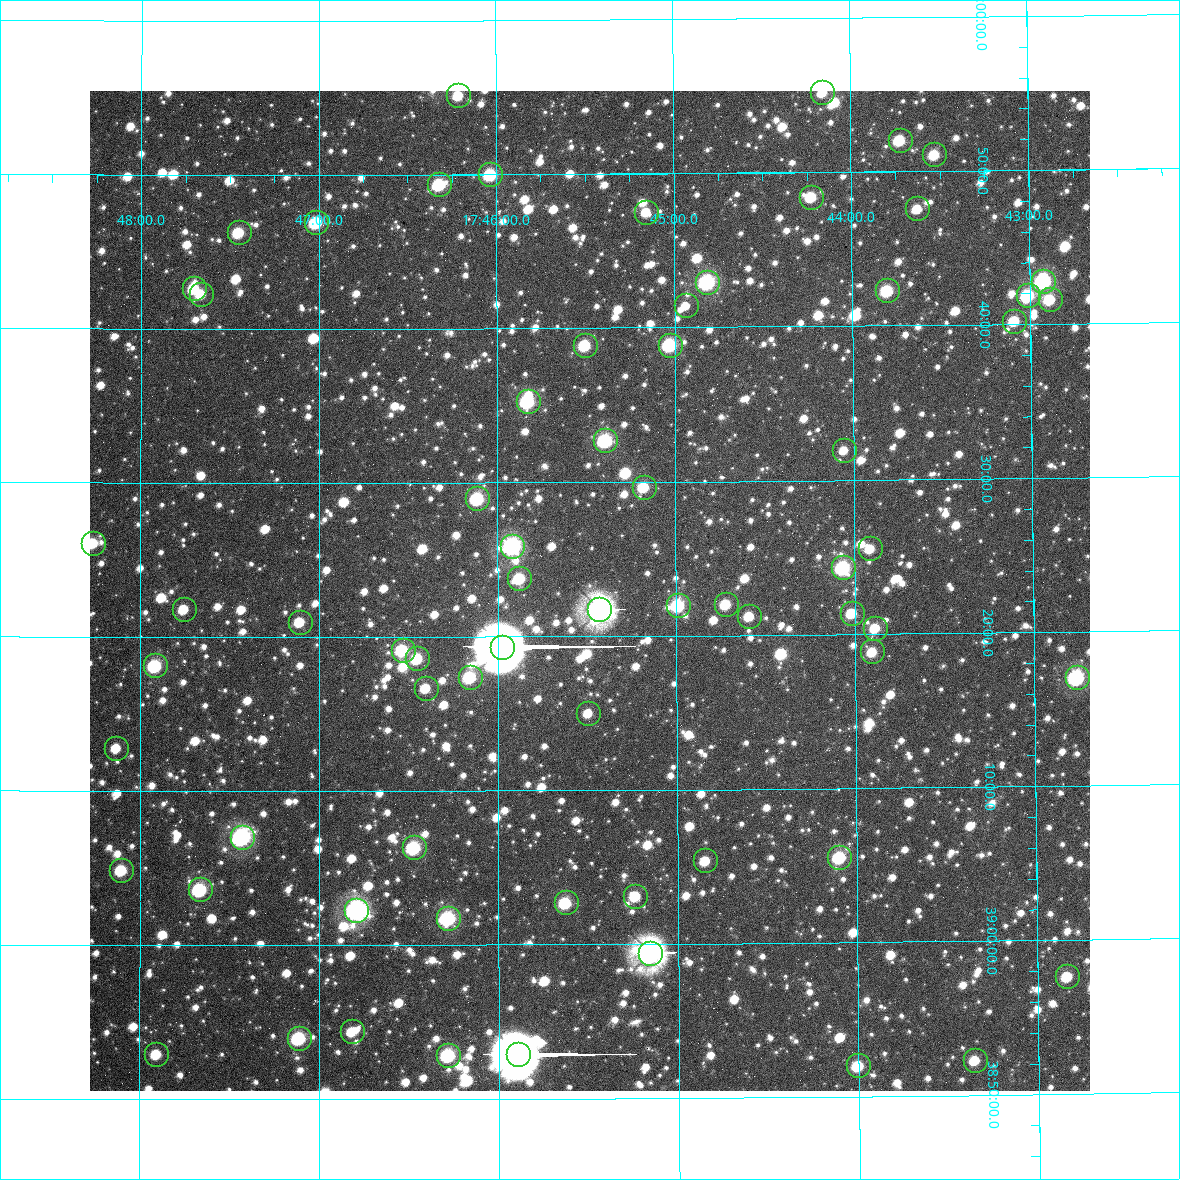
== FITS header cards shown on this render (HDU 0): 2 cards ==
NAXIS1  =                 1000 / Axis length
NAXIS2  =                 1000 / Axis length

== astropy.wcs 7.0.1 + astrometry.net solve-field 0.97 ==
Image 1000 x 1000 px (HDU 0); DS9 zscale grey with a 90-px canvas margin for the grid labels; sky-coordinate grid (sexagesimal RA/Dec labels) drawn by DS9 from the SOLVED WCS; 69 Tycho-2 reference stars matched to detected sources circled (green)
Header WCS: RA---TAN/DEC--TAN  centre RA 17:45:29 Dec +39:23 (266.37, +39.38 deg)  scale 3.9 arcsec/px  FOV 64.9' x 64.9'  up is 0 deg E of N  parity normal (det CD < 0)
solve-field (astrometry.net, Tycho-2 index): VERIFIED the header's WCS against the Tycho-2 star catalogue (verified at 4 index scales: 15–69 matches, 0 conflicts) and refined it, rather than solving blind
Solved WCS: RA---TAN-SIP/DEC--TAN-SIP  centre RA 17:45:29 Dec +39:23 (266.37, +39.38 deg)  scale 3.9 arcsec/px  FOV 64.9' x 64.9'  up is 0 deg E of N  parity normal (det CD < 0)
The solver's refit moves the header's centre by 0.067 arcsec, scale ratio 1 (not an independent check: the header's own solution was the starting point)
Tycho-2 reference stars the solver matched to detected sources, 69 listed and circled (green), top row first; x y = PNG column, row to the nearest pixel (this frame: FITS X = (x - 90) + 1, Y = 1000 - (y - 91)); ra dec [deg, ICRS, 3 dp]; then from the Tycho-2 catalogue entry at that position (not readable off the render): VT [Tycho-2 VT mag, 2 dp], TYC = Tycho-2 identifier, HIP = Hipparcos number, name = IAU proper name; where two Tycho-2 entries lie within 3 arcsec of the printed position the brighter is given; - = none
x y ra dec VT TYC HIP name
822 92 266.039 +39.920 12.08 3092-735-1 - -
458 95 266.553 +39.919 11.89 3092-2328-1 - -
900 140 265.931 +39.867 11.40 3092-2152-1 - -
934 154 265.882 +39.851 11.84 3092-2185-1 - -
490 174 266.508 +39.833 10.61 3092-2360-1 - -
439 184 266.580 +39.823 10.94 3092-1721-1 - -
811 197 266.056 +39.807 11.69 3092-2007-1 - -
917 208 265.907 +39.793 11.81 3092-1359-1 - -
646 212 266.289 +39.792 12.13 3092-1367-1 - -
316 222 266.754 +39.782 10.66 3092-2193-1 - -
239 232 266.862 +39.771 11.57 3092-1477-1 - -
1043 281 265.731 +39.713 10.06 3092-1518-1 - -
707 282 266.203 +39.716 10.17 3092-2119-1 - -
194 288 266.925 +39.711 11.29 3092-2139-1 - -
887 290 265.951 +39.705 10.89 3092-1652-1 - -
201 294 266.915 +39.705 11.70 3092-1653-1 - -
1028 295 265.753 +39.698 10.98 3092-2182-1 - -
1050 299 265.722 +39.693 11.49 3092-1182-1 - -
686 305 266.234 +39.690 12.03 3092-2327-1 - -
1014 321 265.772 +39.671 11.72 3092-2294-1 - -
585 345 266.376 +39.648 11.49 3092-2135-1 - -
670 345 266.257 +39.648 10.74 3092-2320-1 - -
528 401 266.457 +39.588 9.89 3092-1494-1 - -
605 440 266.348 +39.545 10.54 3092-2410-1 - -
844 450 266.013 +39.533 12.31 3092-1765-1 - -
644 487 266.294 +39.494 11.70 3092-1791-1 - -
477 498 266.528 +39.483 10.90 3092-2271-1 - -
93 543 267.067 +39.435 11.78 3092-30-1 - -
512 546 266.479 +39.431 9.69 3092-1614-1 - -
870 548 265.978 +39.426 12.31 3092-1646-1 - -
843 567 266.016 +39.406 10.43 3092-1678-1 - -
519 578 266.469 +39.397 11.10 3092-1949-1 - -
726 604 266.180 +39.367 11.83 3088-2179-1 - -
678 605 266.247 +39.366 10.82 3088-2209-1 - -
184 609 266.939 +39.364 12.13 3088-2253-1 - -
599 609 266.357 +39.362 8.55 3088-2313-1 86904 -
852 613 266.004 +39.356 11.66 3088-2157-1 - -
749 616 266.148 +39.354 12.13 3088-2076-1 - -
300 622 266.777 +39.350 11.65 3088-2221-1 - -
875 628 265.972 +39.340 11.66 3088-2087-1 - -
502 647 266.494 +39.323 6.69 3088-2412-1 86946 -
403 650 266.633 +39.319 10.18 3088-2104-1 86986 -
872 651 265.976 +39.315 12.16 3088-2083-1 - -
417 658 266.613 +39.310 11.62 3088-2115-1 - -
155 665 266.979 +39.303 10.45 3088-2218-1 - -
470 677 266.539 +39.290 10.60 3088-2275-1 - -
1077 677 265.691 +39.284 10.23 3088-2228-1 - -
426 688 266.601 +39.278 11.78 3088-2231-1 - -
588 713 266.374 +39.251 12.64 3088-2335-1 - -
116 748 267.033 +39.214 12.08 3088-88-1 - -
242 837 266.858 +39.117 9.56 3088-1771-1 - -
414 847 266.618 +39.106 10.58 3088-1115-1 - -
839 857 266.025 +39.092 10.49 3088-913-1 - -
705 860 266.211 +39.090 12.47 3088-1852-1 - -
121 870 267.025 +39.081 11.83 3088-1057-1 - -
200 889 266.916 +39.060 10.24 3088-1600-1 - -
635 896 266.309 +39.052 11.47 3088-1181-1 - -
566 902 266.406 +39.045 10.79 3088-305-1 - -
356 910 266.698 +39.038 9.40 3088-977-1 - -
448 918 266.570 +39.029 9.89 3088-559-1 - -
650 953 266.289 +38.991 8.33 3088-577-1 86886 -
1067 976 265.709 +38.961 11.75 3088-505-1 - -
352 1031 266.704 +38.907 12.36 3088-303-1 - -
299 1038 266.778 +38.900 10.89 3088-631-1 - -
156 1054 266.976 +38.882 11.61 3088-1869-1 - -
518 1054 266.474 +38.881 6.65 3088-1709-1 86939 -
448 1055 266.570 +38.881 10.41 3088-823-1 - -
975 1060 265.839 +38.871 12.27 3088-835-1 - -
858 1065 266.001 +38.867 11.47 3088-1159-1 - -